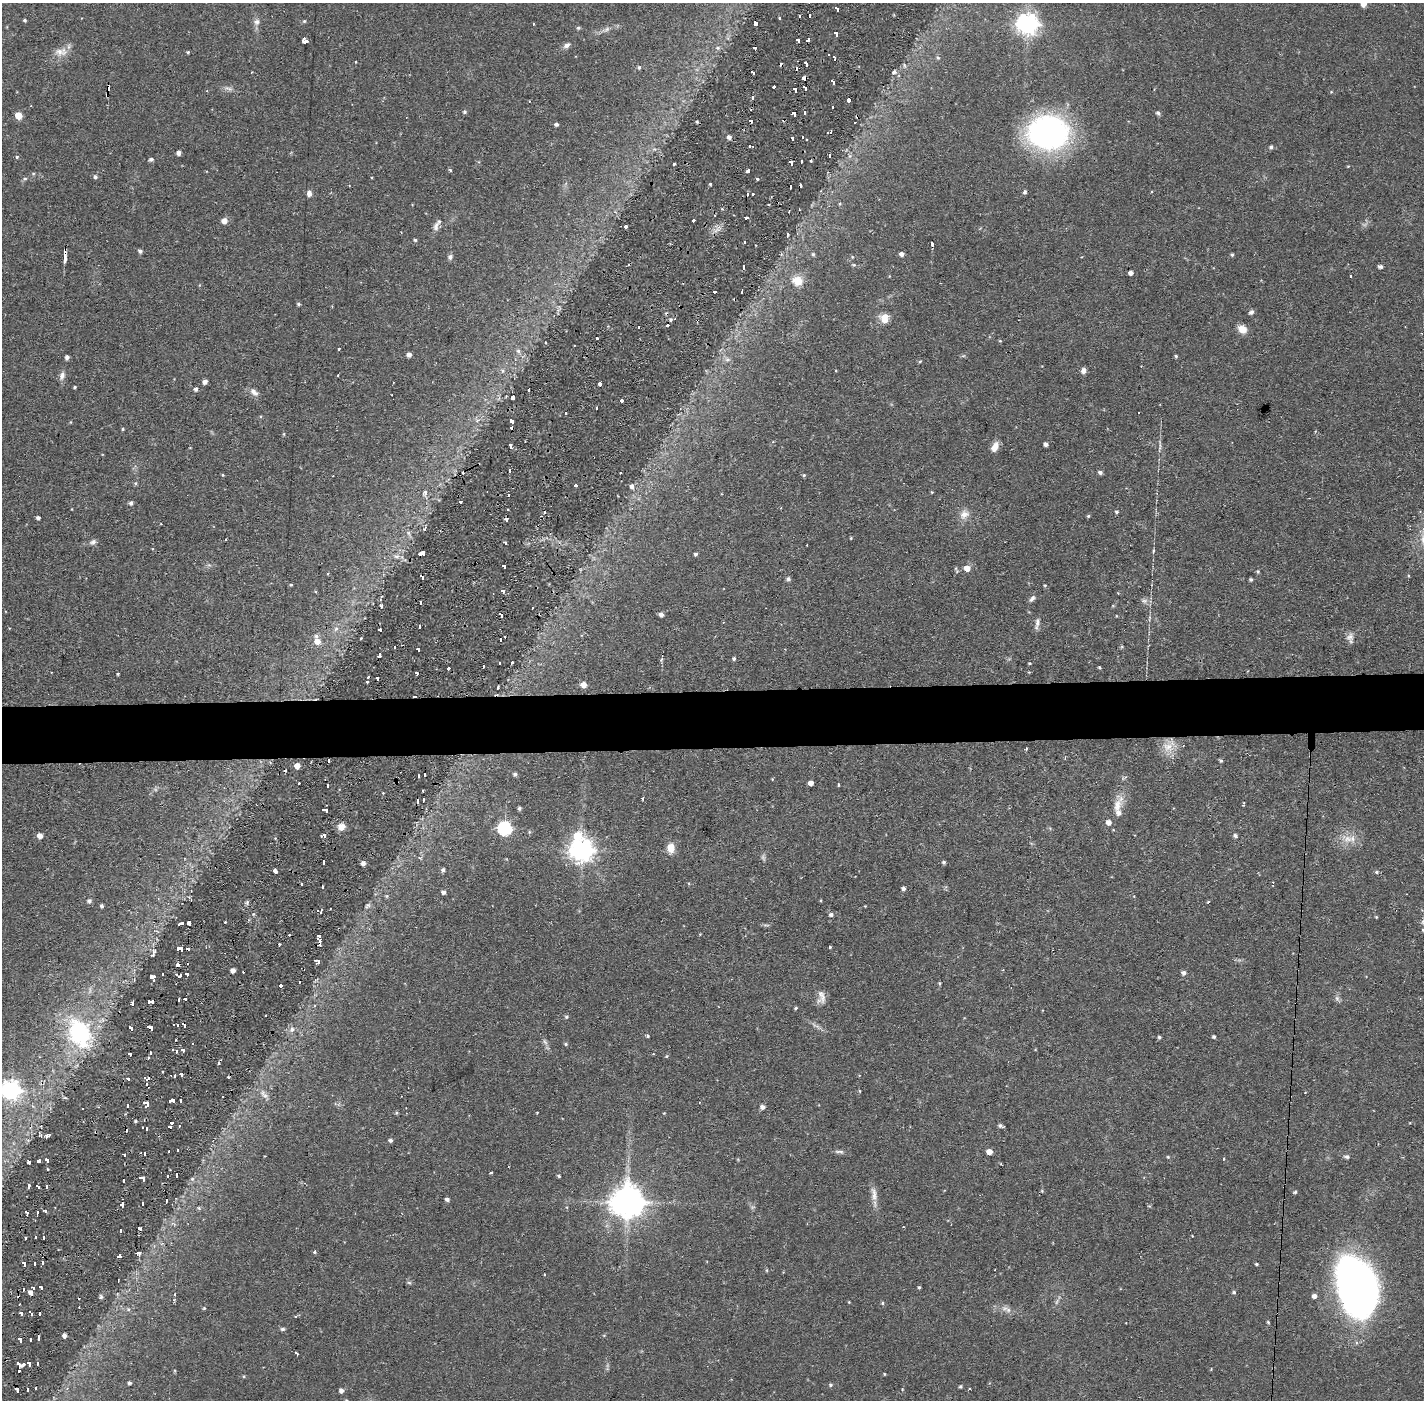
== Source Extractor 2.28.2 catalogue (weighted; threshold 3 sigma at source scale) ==
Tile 5 of 3 x 3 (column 2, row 2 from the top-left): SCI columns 1423-2844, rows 1451-2848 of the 4266 x 4299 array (HDU 1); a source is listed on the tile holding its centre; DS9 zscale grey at full resolution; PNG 1426 x 1402 px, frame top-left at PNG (2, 3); no overlay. Shown black and unused: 4% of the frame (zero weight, under 2 of 3 exposures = <1% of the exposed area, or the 3 px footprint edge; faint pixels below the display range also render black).
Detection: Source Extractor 2.28.2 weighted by HDU 2 'WHT'; one run over the whole footprint, this tile lists its part. Background 0.0697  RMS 0.0066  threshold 0.0298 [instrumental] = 3 sigma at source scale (4.5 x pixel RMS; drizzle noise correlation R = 1.50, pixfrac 1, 0.05/0.05 arcsec/px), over >= 5 px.
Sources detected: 457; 1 too faint to see at this stretch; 54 cosmic-ray / hot-pixel residue — not listed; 3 inside a brighter listed object's ellipse — not listed separately; the other 399 listed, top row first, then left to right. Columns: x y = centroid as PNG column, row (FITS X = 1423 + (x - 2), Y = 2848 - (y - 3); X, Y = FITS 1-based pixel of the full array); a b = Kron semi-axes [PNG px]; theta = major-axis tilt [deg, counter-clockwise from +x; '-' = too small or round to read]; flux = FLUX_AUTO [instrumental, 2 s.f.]
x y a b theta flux
1363 4 5 4 - 4
837 9 5 3 - 7.4
809 15 4 3 - 6
799 16 4 3 - 4.6
780 18 3 3 - 1.3
25 20 3 3 - 0.96
304 21 5 4 - 0.84
257 22 9 8 - 2.8
756 23 4 3 - 2.6
533 24 3 2 - 0.6
1027 24 7 7 - 430
578 28 5 4 - 0.9
607 29 8 6 35 1.9
836 34 5 3 - 7.3
798 40 4 3 - 5.9
808 40 5 3 - 6.9
305 41 5 4 - 39
567 45 10 6 35 2.3
718 48 7 5 20 1.5
61 52 19 10 -1 6.2
188 52 4 3 - 0.78
834 58 5 3 - 5.4
938 58 6 4 -51 1
806 64 5 3 - 6.1
639 67 5 4 - 1.1
796 68 4 3 - 8.8
894 72 7 5 22 1.8
753 73 4 3 - 6.3
804 78 4 3 - 11
833 82 5 3 - 9.5
774 87 3 3 - 6.9
805 88 5 3 - 7.6
229 89 12 5 -18 2.4
795 90 5 3 - 9.2
1331 92 5 3 - 0.55
107 95 5 4 - 1.7
752 97 4 3 - 6
849 100 4 4 - 8.3
832 107 3 3 - 3.7
464 112 5 4 - 1.1
804 112 4 3 - 4.9
1158 113 6 5 - 1.2
794 114 5 4 - 7.7
18 115 5 5 - 13
556 124 4 3 - 1.5
831 132 4 3 - 2.8
827 133 3 3 - 2.9
1047 133 34 27 8 220
729 137 5 4 - 2.6
803 137 3 3 - 2.8
792 138 4 4 - 5.7
749 146 3 3 - 3.8
1271 147 5 4 - 1.5
179 153 4 4 - 2.7
829 156 4 3 - 1.9
850 156 6 6 - 1.5
17 157 5 4 - 1
151 159 5 4 - 1.7
801 161 4 3 - 6.7
811 161 3 3 - 1.4
791 162 5 3 - 11
674 164 3 3 - 2.3
450 170 4 4 - 0.88
748 170 4 3 - 7.1
33 173 5 4 - 0.72
95 177 5 5 - 1.5
25 178 6 4 0 0.89
757 179 4 3 - 0.86
710 184 3 3 - 0.72
790 187 5 3 - 5.3
1024 192 4 4 - 1.6
309 193 7 6 - 2.6
752 194 3 3 - 4.7
840 204 5 4 - 0.85
745 218 4 3 - 4.9
693 220 3 3 - 5.9
224 221 5 5 - 4.7
625 226 3 3 - 2.2
436 227 15 7 76 3.4
415 240 4 4 - 0.99
744 242 3 3 - 5.3
931 244 4 3 - 3.3
140 251 4 4 - 1.7
813 254 5 5 - 1.1
902 254 5 4 - 2.5
1232 255 4 4 - 0.96
65 257 12 3 89 17
450 257 7 6 - 1.8
854 265 5 4 - 0.83
743 267 5 3 - 4.6
1380 267 4 4 - 1.9
1130 273 4 4 - 3.1
1350 276 3 3 - 1.9
797 281 14 12 -21 9.6
714 291 3 3 - 5.2
742 291 4 2 - 1.6
298 304 5 4 - 0.86
1251 312 6 5 - 1.8
884 318 10 9 - 7.8
1242 329 9 8 - 7.1
597 338 3 3 - 5.4
1000 341 4 3 - 0.57
339 348 3 3 - 2.6
518 351 7 6 - 1.9
409 355 4 4 - 2.6
963 356 6 4 18 0.9
1176 356 4 3 - 0.9
67 357 4 4 - 2.4
727 359 8 6 1 2.2
920 361 4 4 - 0.71
503 370 7 6 - 1.9
1083 371 5 5 - 3.5
62 375 10 7 72 3
205 382 4 4 - 3.1
600 384 4 3 - 11
75 387 3 3 - 0.82
196 389 4 4 - 2.1
529 390 3 3 - 2.8
254 392 13 7 -39 3.4
513 397 4 3 - 1.7
622 401 4 3 - 8.6
566 413 3 3 - 3.4
511 421 5 4 - 4.6
71 422 5 3 - 0.56
123 429 4 3 - 0.71
1046 444 4 4 - 2
511 446 5 3 - 6.8
995 447 11 7 64 5.6
509 470 4 3 - 7.6
1100 472 5 4 - 1.8
223 475 4 4 - 0.61
804 475 5 4 - 0.91
136 483 5 4 - 0.96
576 486 4 3 - 6.2
632 486 7 6 - 2.1
932 492 4 3 - 0.59
425 493 7 6 - 2.4
508 495 3 3 - 3.5
460 502 3 3 - 3.1
131 503 5 4 - 1.8
544 512 3 3 - 3.2
1116 512 4 4 - 1.1
964 514 13 11 40 5.6
1088 516 4 4 - 0.84
38 518 4 3 - 1.8
408 533 7 4 -88 1.4
851 538 3 3 - 0.58
93 542 10 7 24 2.1
505 543 4 3 - 7.5
422 553 6 4 19 7.6
695 554 4 3 - 1.5
397 556 9 5 5 2.2
504 567 4 3 - 6.7
967 568 6 5 - 5.2
957 571 6 5 - 1.1
1258 571 5 4 - 0.94
327 574 3 2 - 1
1408 576 3 3 - 0.89
422 577 5 3 - 6.1
788 579 5 5 - 1.6
1251 580 4 3 - 1.1
291 585 4 3 - 0.72
1045 585 4 4 - 0.62
503 591 4 3 - 5.6
1032 599 10 5 45 1.9
1144 601 10 6 -5 2.3
421 602 4 3 - 4.8
381 606 5 4 - 1.5
532 608 3 3 - 2.3
501 615 5 3 - 8.5
661 615 5 4 - 2.5
1037 623 17 5 82 2.7
419 626 4 3 - 7
336 629 7 5 44 1.8
380 630 4 3 - 4.9
1350 637 11 10 - 3.6
500 639 4 3 - 5.3
317 641 6 6 - 6.9
1122 646 5 3 - 0.79
418 650 4 3 - 5.9
379 655 4 3 - 5.6
734 658 3 3 - 2.3
499 663 3 2 - 1.9
512 663 3 2 - 1
1029 663 4 3 - 0.53
483 666 4 2 - 3.9
1099 667 4 3 - 0.76
448 668 3 3 - 8.2
417 673 4 3 - 4.5
118 674 3 2 - 0.74
377 678 4 3 - 5.1
367 682 2 2 - 0.89
583 685 5 5 - 5.4
415 696 4 2 - 3.6
1167 747 13 9 -89 7.2
1026 749 3 2 - 0.88
329 760 4 3 - 4.6
1221 761 5 4 - 1
297 766 4 4 - 5.3
515 774 4 4 - 1.6
424 775 4 3 - 4
418 776 4 3 - 5.2
772 779 3 3 - 0.5
811 783 4 4 - 3.5
838 785 3 3 - 1
327 786 4 3 - 6
643 799 3 3 - 1.2
423 800 3 2 - 0.77
1117 806 29 11 65 10
519 808 5 4 - 1.1
325 810 6 4 -19 7.7
341 827 8 8 - 5.1
505 828 6 6 - 110
324 835 6 4 -2 6.6
40 836 5 5 - 4.6
577 836 9 9 - 16
1235 836 6 5 - 1.4
1347 839 14 10 8 7.2
671 848 11 8 88 7.5
581 850 8 7 - 560
323 862 5 3 - 9.1
944 862 4 4 - 1.2
363 863 4 4 - 2.9
443 870 5 4 - 1.7
275 871 4 3 - 5.5
1377 872 5 4 - 1.2
1273 882 4 3 - 0.79
302 884 3 3 - 3.7
322 887 4 3 - 4.9
903 888 4 4 - 1.9
443 892 4 4 - 2.1
89 901 5 5 - 1.7
247 902 7 5 43 1.2
102 906 4 3 - 1.4
368 906 8 5 36 1.4
865 906 3 3 - 0.41
321 912 4 2 - 4.1
831 915 5 5 - 1.7
1376 917 4 3 - 0.6
225 922 3 3 - 1.1
181 923 5 2 - 2.5
189 923 5 4 - 5.1
318 936 6 4 59 7.3
319 941 7 3 88 7.1
829 947 3 3 - 1.7
180 949 6 5 - 11
317 961 5 4 - 2.8
178 965 4 3 - 9.1
233 970 4 4 - 2.9
1184 973 5 5 - 2
162 974 3 3 - 1.8
176 974 3 3 - 1.5
187 974 4 3 - 5.3
180 975 4 3 - 4.3
152 977 6 4 0 4.1
154 980 3 2 - 1.7
299 982 3 2 - 1.1
939 983 4 4 - 0.74
280 986 3 3 - 5.6
821 997 19 9 -90 4.9
1337 998 9 6 -63 1.8
185 999 4 3 - 5
178 1000 4 3 - 6.1
151 1002 6 4 0 9.8
132 1003 4 3 - 3.1
796 1008 4 3 - 0.84
566 1017 5 5 - 1.1
174 1025 3 2 - 1.3
177 1025 3 3 - 4.2
184 1025 5 3 - 8.5
150 1027 6 4 -36 12
131 1028 5 3 - 5.6
292 1029 8 6 67 2.5
80 1033 44 31 -63 72
648 1036 4 3 - 2
1159 1037 4 4 - 1.1
1214 1037 3 3 - 1.3
176 1040 2 2 - 1.2
545 1042 9 4 -54 1.8
193 1044 3 3 - 3
566 1044 5 4 - 0.92
172 1049 3 3 - 1.4
183 1050 4 3 - 5.3
176 1051 4 3 - 3.8
150 1053 4 3 - 4
130 1054 4 3 - 5.3
666 1056 5 3 - 0.65
181 1075 4 3 - 6.2
174 1076 4 3 - 5.4
128 1079 4 3 - 7.2
147 1079 6 4 20 8.2
10 1090 8 7 - 310
860 1091 5 3 - 0.53
1305 1092 2 2 - 0.56
264 1095 15 6 -49 3.5
172 1100 6 4 8 14
180 1100 4 3 - 6.8
146 1103 6 4 -37 11
127 1106 4 3 - 5.4
762 1107 5 4 - 2.6
82 1109 3 2 - 1.4
396 1113 5 4 - 0.8
135 1121 3 3 - 0.94
171 1123 4 3 - 7.5
179 1126 3 3 - 3.1
1001 1126 6 3 -15 1.7
142 1127 3 3 - 2.3
146 1129 4 3 - 3.9
47 1136 5 3 - 4.5
390 1140 4 4 - 1.6
178 1150 3 3 - 2.6
169 1152 3 3 - 3.6
839 1152 13 4 -3 1.9
989 1152 5 4 - 5.7
144 1154 4 3 - 6
124 1155 4 3 - 6.2
1168 1157 5 4 - 0.63
1347 1157 8 5 -12 1.5
1224 1159 3 3 - 0.85
39 1161 4 4 - 5
47 1161 5 3 - 6.5
29 1162 4 3 - 2.3
491 1173 3 3 - 0.77
176 1175 4 3 - 3.1
167 1176 3 3 - 3
559 1176 3 3 - 0.92
142 1178 6 4 -35 13
192 1179 6 5 - 1.1
123 1181 4 3 - 6.2
28 1186 5 3 - 5.5
46 1186 4 3 - 5.6
38 1187 4 3 - 4.6
1042 1191 6 3 -18 0.68
1295 1192 5 3 - 0.99
874 1194 22 7 -81 5.3
447 1199 5 4 - 1.8
627 1202 10 9 - 1300
142 1204 4 3 - 3.6
122 1205 4 3 - 6.3
199 1208 6 4 19 1
45 1211 4 3 - 5.3
37 1212 4 2 - 3.8
27 1213 5 3 - 5.5
903 1227 2 2 - 0.54
140 1228 4 3 - 3.5
120 1231 4 3 - 5.5
35 1237 3 3 - 4.5
25 1238 4 3 - 6.6
43 1238 4 3 - 7.1
314 1252 4 3 - 1.2
138 1253 6 3 -6 1.3
119 1256 4 3 - 5.6
42 1262 4 3 - 5.3
34 1263 4 3 - 4.9
24 1264 5 3 - 8.3
1256 1264 3 3 - 0.87
767 1270 5 3 - 0.67
544 1274 3 2 - 1.1
118 1280 3 2 - 0.53
409 1283 6 4 -2 0.94
1356 1286 54 32 -71 340
919 1287 4 3 - 0.87
33 1288 4 3 - 4.7
41 1288 4 3 - 4.8
23 1289 4 2 - 3.5
30 1292 4 4 - 2.7
1234 1292 5 4 - 1.2
1314 1296 5 4 - 2.6
101 1297 5 5 - 1.1
882 1303 5 4 - 0.8
204 1308 4 4 - 0.67
1005 1308 10 6 2 3
128 1309 6 4 -72 0.9
39 1313 4 3 - 7.4
21 1314 4 3 - 7.2
31 1314 5 3 - 6.1
296 1316 4 3 - 0.84
1268 1322 4 3 - 0.75
1126 1323 2 2 - 0.42
283 1329 6 5 - 1.2
64 1336 4 4 - 2.8
38 1338 4 3 - 6.9
30 1339 4 3 - 5.7
20 1340 5 3 - 9.8
297 1354 4 2 - 1.6
37 1363 4 2 - 3.8
19 1364 5 3 - 7
29 1364 5 3 - 6.9
23 1365 4 3 - 3.6
884 1374 4 2 - 0.47
244 1376 4 4 - 0.69
129 1383 4 4 - 1.1
830 1385 5 4 - 1
960 1387 3 3 - 1
35 1388 4 3 - 3.1
27 1389 4 3 - 4.8
17 1390 5 3 - 9.9
341 1391 5 4 - 2.8
346 1400 4 4 - 0.79
Overlapping masked pixels (flux is a lower limit): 11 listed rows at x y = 796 68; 804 78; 107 95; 65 257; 422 553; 422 577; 415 696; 329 760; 319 941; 184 1025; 17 1390
Isophote crosses this tile's border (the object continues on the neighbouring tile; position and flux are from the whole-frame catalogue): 3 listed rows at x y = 1363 4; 10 1090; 346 1400